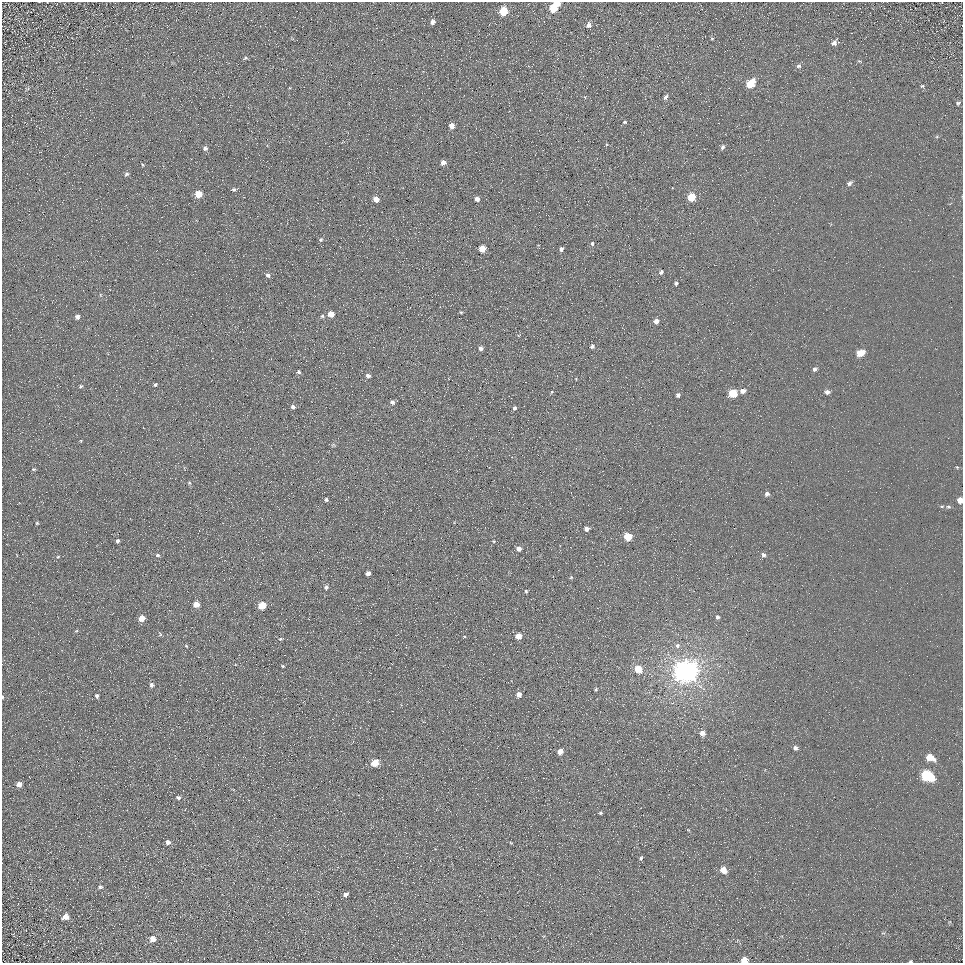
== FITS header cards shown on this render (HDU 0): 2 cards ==
NAXIS1  =                  961
NAXIS2  =                  961

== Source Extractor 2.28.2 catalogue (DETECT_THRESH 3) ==
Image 961 x 961 px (HDU 0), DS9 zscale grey, 1 PNG px = 1 image px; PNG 965 x 965 px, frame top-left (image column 1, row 961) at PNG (2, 2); no overlay
Background 5.55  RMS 7.8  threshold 23.4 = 3 sigma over >= 5 px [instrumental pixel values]
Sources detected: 115; all 115 listed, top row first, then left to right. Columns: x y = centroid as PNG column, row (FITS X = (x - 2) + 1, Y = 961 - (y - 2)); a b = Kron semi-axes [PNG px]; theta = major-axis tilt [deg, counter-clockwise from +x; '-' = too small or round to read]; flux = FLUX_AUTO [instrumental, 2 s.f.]
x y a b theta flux
558 4 5 4 - 2900
553 8 6 5 - 15000
503 11 6 5 - 20000
433 22 5 4 - 1900
589 25 6 5 - 2300
712 39 4 3 - 520
834 43 7 5 48 2400
245 58 6 4 23 690
799 66 6 5 - 1200
750 84 7 5 51 17000
922 86 5 5 - 620
665 97 6 4 61 1500
958 103 6 4 26 840
625 122 5 4 - 860
452 126 5 4 - 4900
606 144 5 3 - 480
722 147 7 5 70 1200
205 148 5 5 - 1300
443 162 5 5 - 2700
142 165 5 3 - 440
126 174 5 4 - 1100
849 183 7 5 35 1500
234 189 5 4 - 890
198 194 5 5 - 11000
691 197 5 5 - 16000
376 199 5 4 - 4300
477 199 4 4 - 2700
321 239 5 4 - 850
592 244 5 4 - 890
482 249 5 5 - 11000
561 249 4 4 - 1800
661 272 5 4 - 1200
268 275 5 5 - 1600
676 283 4 3 - 950
461 312 3 2 - 510
331 314 5 4 - 7300
322 316 5 5 - 780
77 317 5 4 - 2000
656 321 4 4 - 3300
592 346 5 4 - 1300
481 348 5 5 - 1700
860 353 6 5 - 10000
815 369 5 4 - 1400
299 372 5 4 - 1100
368 376 6 5 - 1400
155 385 4 3 - 890
81 386 4 4 - 750
743 391 5 4 - 3000
551 392 5 3 - 480
827 392 5 4 - 1900
733 393 5 5 - 21000
678 395 4 4 - 1300
392 402 6 5 - 1600
293 407 5 4 - 1500
514 408 5 5 - 1100
333 444 6 5 - 790
957 467 5 4 - 500
33 469 5 4 - 560
189 483 5 4 - 550
767 494 5 5 - 1700
326 499 4 4 - 900
960 500 5 4 - 5200
942 506 5 3 - 480
948 507 6 4 -6 830
262 518 2 2 - 340
37 523 3 3 - 550
586 529 4 4 - 2100
628 537 5 5 - 18000
117 541 4 3 - 1200
494 541 3 2 - 390
519 549 5 5 - 2700
158 555 6 4 -3 870
763 555 5 4 - 1600
58 557 5 3 - 490
368 573 4 4 - 2400
571 577 5 4 - 560
326 587 6 5 - 1100
526 591 4 4 - 700
196 604 5 4 - 5400
262 605 5 5 - 15000
717 617 4 4 - 1300
142 618 5 4 - 7100
76 631 5 3 - 520
160 634 6 3 -73 580
518 636 5 4 - 5900
280 639 5 3 - 520
677 645 6 6 - 1600
186 646 5 3 - 460
282 666 4 3 - 550
638 669 5 5 - 11000
685 671 8 7 - 780000
152 685 5 5 - 1400
596 689 4 3 - 570
519 694 4 4 - 3500
97 696 4 3 - 1100
2 697 5 3 - 570
702 733 5 4 - 3700
795 748 5 5 - 1600
560 751 5 4 - 4600
930 757 9 6 -27 7400
375 763 5 5 - 13000
927 776 9 6 -28 59000
19 784 5 5 - 3300
178 797 6 5 - 1100
600 813 4 3 - 870
168 842 5 5 - 2100
511 843 5 3 - 430
641 858 5 4 - 930
723 870 5 5 - 6900
100 887 6 5 - 1100
346 894 5 4 - 2200
65 917 7 6 - 3800
153 939 6 6 - 3700
744 960 5 4 - 9700
911 961 4 3 - 580
At the frame edge (FLAGS 8, measured only in part): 5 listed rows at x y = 558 4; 960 500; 2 697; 744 960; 911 961